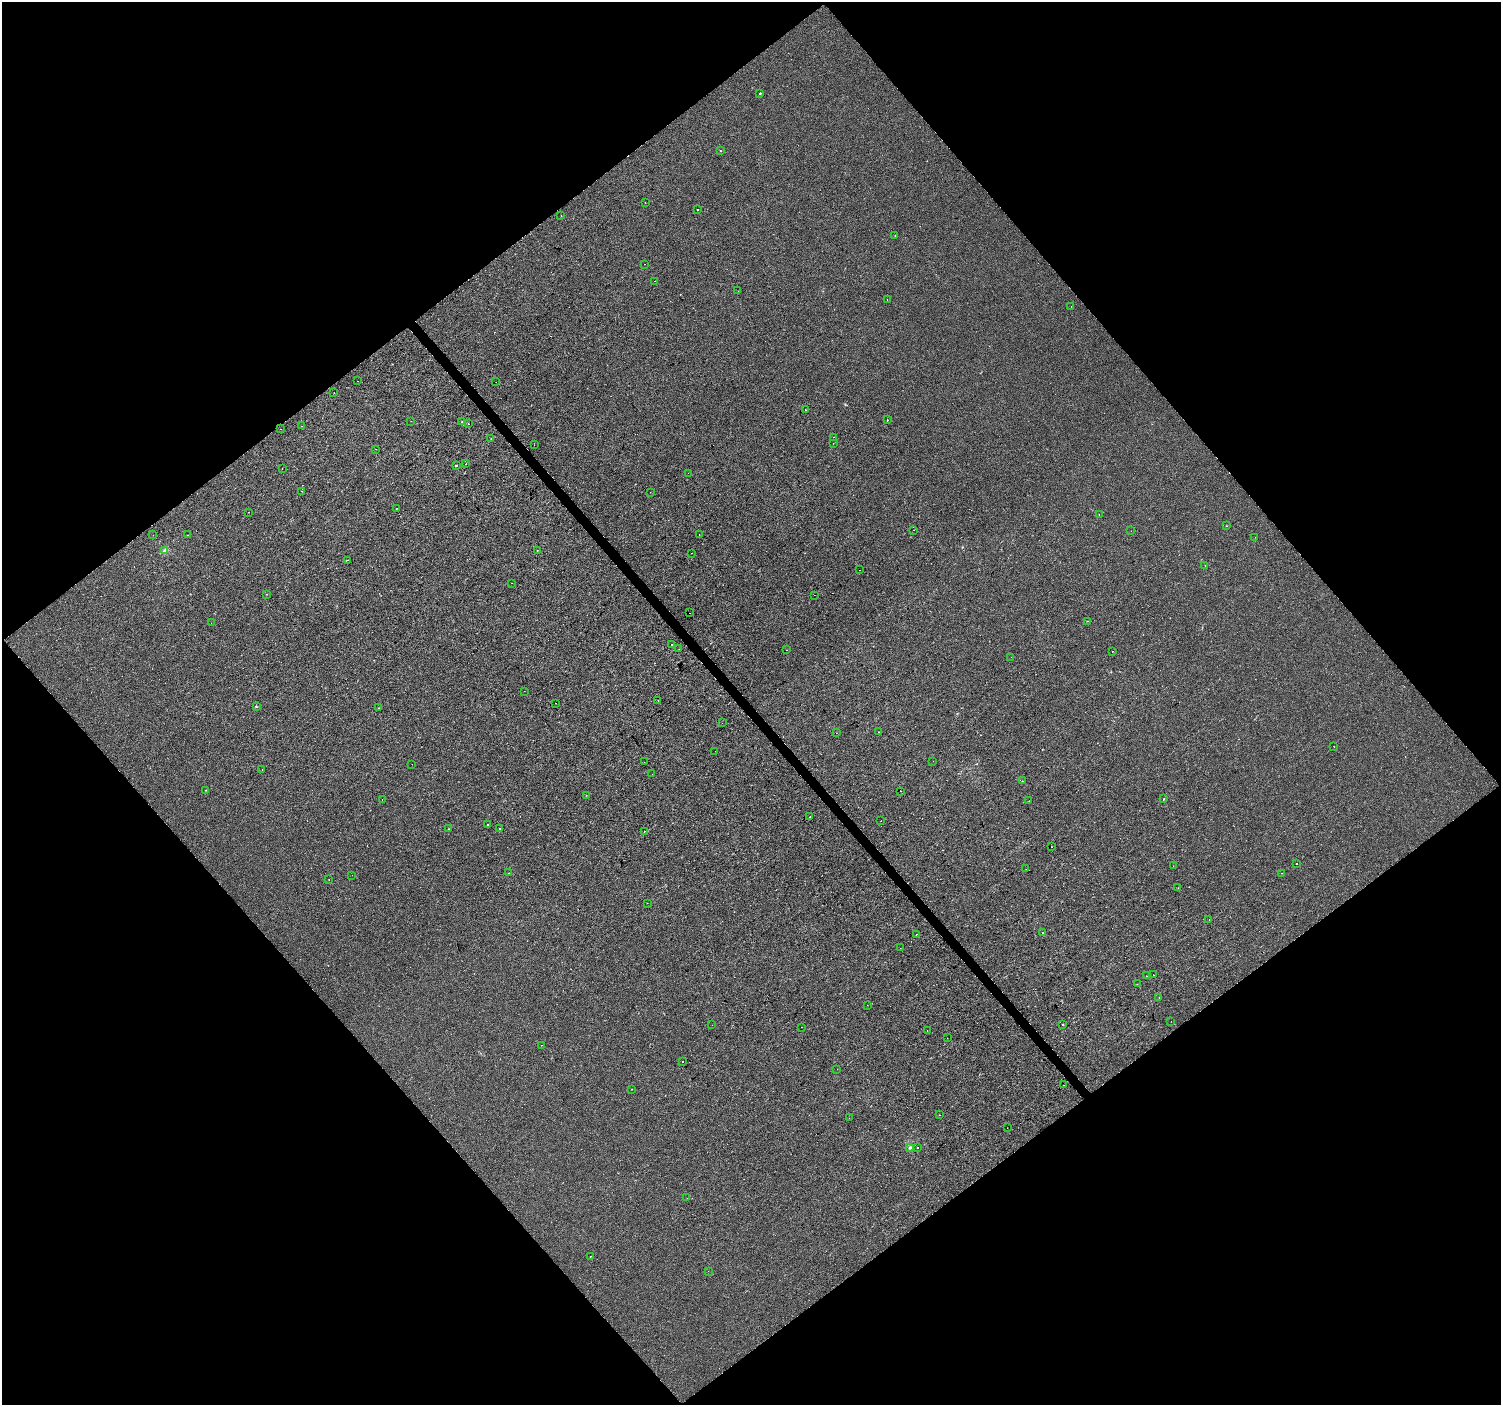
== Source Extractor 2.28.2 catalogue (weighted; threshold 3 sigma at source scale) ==
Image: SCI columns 5-5999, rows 205-5813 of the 6000 x 5953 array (HDU 1 of 3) = the unmasked area's bounding box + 8 px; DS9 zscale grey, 4 x 4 block average (1 PNG px = mean of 4 x 4 image px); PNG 1503 x 1407 px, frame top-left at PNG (2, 2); each listed source drawn as its Kron ellipse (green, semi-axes under 4 px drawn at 4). Shown black and unused: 50% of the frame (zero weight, under 2 of 3 exposures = <1% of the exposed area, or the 3 px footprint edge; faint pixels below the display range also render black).
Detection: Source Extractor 2.28.2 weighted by HDU 2 'WHT'. Background -4.67e-05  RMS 0.0042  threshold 0.0187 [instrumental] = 3 sigma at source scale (4.5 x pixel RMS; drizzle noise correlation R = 1.50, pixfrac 1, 0.0396/0.0396 arcsec/px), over >= 5 px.
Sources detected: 136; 1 too faint to see at this stretch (4 x 4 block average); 10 cosmic-ray / hot-pixel residue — neither listed nor drawn; the other 125 listed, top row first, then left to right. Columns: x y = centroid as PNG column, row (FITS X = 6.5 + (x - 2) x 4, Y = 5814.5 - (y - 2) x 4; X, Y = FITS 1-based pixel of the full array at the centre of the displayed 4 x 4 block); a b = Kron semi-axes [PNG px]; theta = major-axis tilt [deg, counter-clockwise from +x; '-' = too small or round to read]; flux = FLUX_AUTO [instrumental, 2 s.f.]
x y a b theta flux
760 93 2 2 - 3.2
720 150 2 2 - 0.84
645 202 2 2 - 0.41
697 210 2 2 - 1.8
561 215 2 2 - 1.7
895 235 2 2 - 0.98
645 264 2 2 - 0.73
654 281 2 2 - 0.72
738 291 2 2 - 0.45
887 299 2 2 - 0.67
1071 306 2 2 - 1.5
358 381 2 2 - 5.1
496 382 2 2 - 1.8
334 393 2 2 - 0.6
805 410 2 2 - 1.9
887 420 2 2 - 1.4
411 421 2 2 - 1.9
462 422 2 2 - 0.64
468 424 2 2 - 4.9
302 426 2 2 - 0.35
280 429 2 2 - 0.52
834 437 2 2 - 1.1
491 439 2 2 - 0.6
833 443 2 2 - 0.61
534 445 2 2 - 6.8
376 449 2 2 - 0.95
466 464 2 2 - 1.2
456 465 2 2 - 4.1
282 468 2 2 - 0.35
688 473 2 2 - 0.49
302 491 2 2 - 0.84
650 492 2 2 - 0.44
396 508 2 2 - 5.3
249 512 2 2 - 2
1099 514 2 2 - 2
1226 526 2 2 - 1.2
914 530 2 2 - 0.64
1131 531 2 2 - 0.49
699 534 2 2 - 0.99
153 535 2 2 - 0.66
187 535 2 2 - 3
1255 537 2 2 - 0.37
537 550 2 2 - 0.34
165 551 3 2 - 2.9
692 553 2 2 - 0.72
347 560 2 2 - 0.9
1205 565 2 2 - 1.7
859 570 2 2 - 0.72
512 583 2 2 - 0.64
266 594 2 2 - 0.52
814 595 2 2 - 0.34
690 613 2 2 - 3.7
1088 621 2 2 - 0.87
211 623 2 2 - 0.68
672 645 2 2 - 1.3
679 649 2 2 - 1.4
786 650 2 2 - 1.8
1112 651 2 2 - 0.44
1011 657 2 2 - 1.8
524 691 2 2 - 0.38
658 700 2 2 - 0.66
556 703 2 2 - 1.5
256 707 2 2 - 1.5
378 708 2 2 - 0.54
722 723 2 2 - 0.99
878 732 2 2 - 0.89
836 733 2 2 - 0.36
1334 746 2 2 - 0.37
715 751 2 2 - 0.95
933 761 2 2 - 0.31
644 762 2 2 - 0.46
412 764 2 2 - 0.78
262 769 2 2 - 0.59
652 774 2 2 - 0.43
1022 781 2 2 - 0.55
205 790 2 2 - 2.4
901 791 2 2 - 0.69
586 795 2 2 - 0.6
382 799 2 2 - 0.63
1164 799 2 2 - 1.6
1029 801 2 2 - 0.57
810 817 2 2 - 4.4
881 821 2 2 - 0.62
488 824 2 2 - 2.5
500 828 2 2 - 3
448 829 2 2 - 0.85
644 831 2 2 - 0.62
1051 847 2 2 - 2.5
1297 863 2 2 - 0.55
1173 866 2 2 - 3.6
1026 869 2 2 - 0.75
509 873 2 2 - 0.61
1281 873 2 2 - 1
352 875 2 2 - 0.4
329 880 2 2 - 0.92
1178 888 2 2 - 1.3
647 903 2 2 - 0.91
1209 919 2 2 - 1.6
1043 933 2 2 - 0.91
916 934 2 2 - 0.66
900 948 2 2 - 0.89
1153 975 2 2 - 1.4
1146 976 2 2 - 1.1
1137 984 2 2 - 0.45
1159 998 2 2 - 1
867 1005 2 2 - 0.41
1171 1021 2 2 - 0.4
712 1025 2 2 - 0.63
1063 1025 2 2 - 3.4
801 1027 2 2 - 0.55
927 1030 2 2 - 0.42
947 1038 2 2 - 0.35
542 1045 2 2 - 1
683 1061 2 2 - 3.1
837 1069 2 2 - 0.83
1064 1085 2 2 - 1.5
632 1089 2 2 - 0.61
939 1115 2 2 - 0.62
849 1118 2 2 - 0.38
1007 1128 2 2 - 0.33
918 1147 2 2 - 1.4
910 1148 3 2 - 2.7
687 1198 2 2 - 1
590 1256 2 2 - 1.7
708 1271 2 2 - 0.33
Diffuse or blended objects may show on this block-average render without a row.